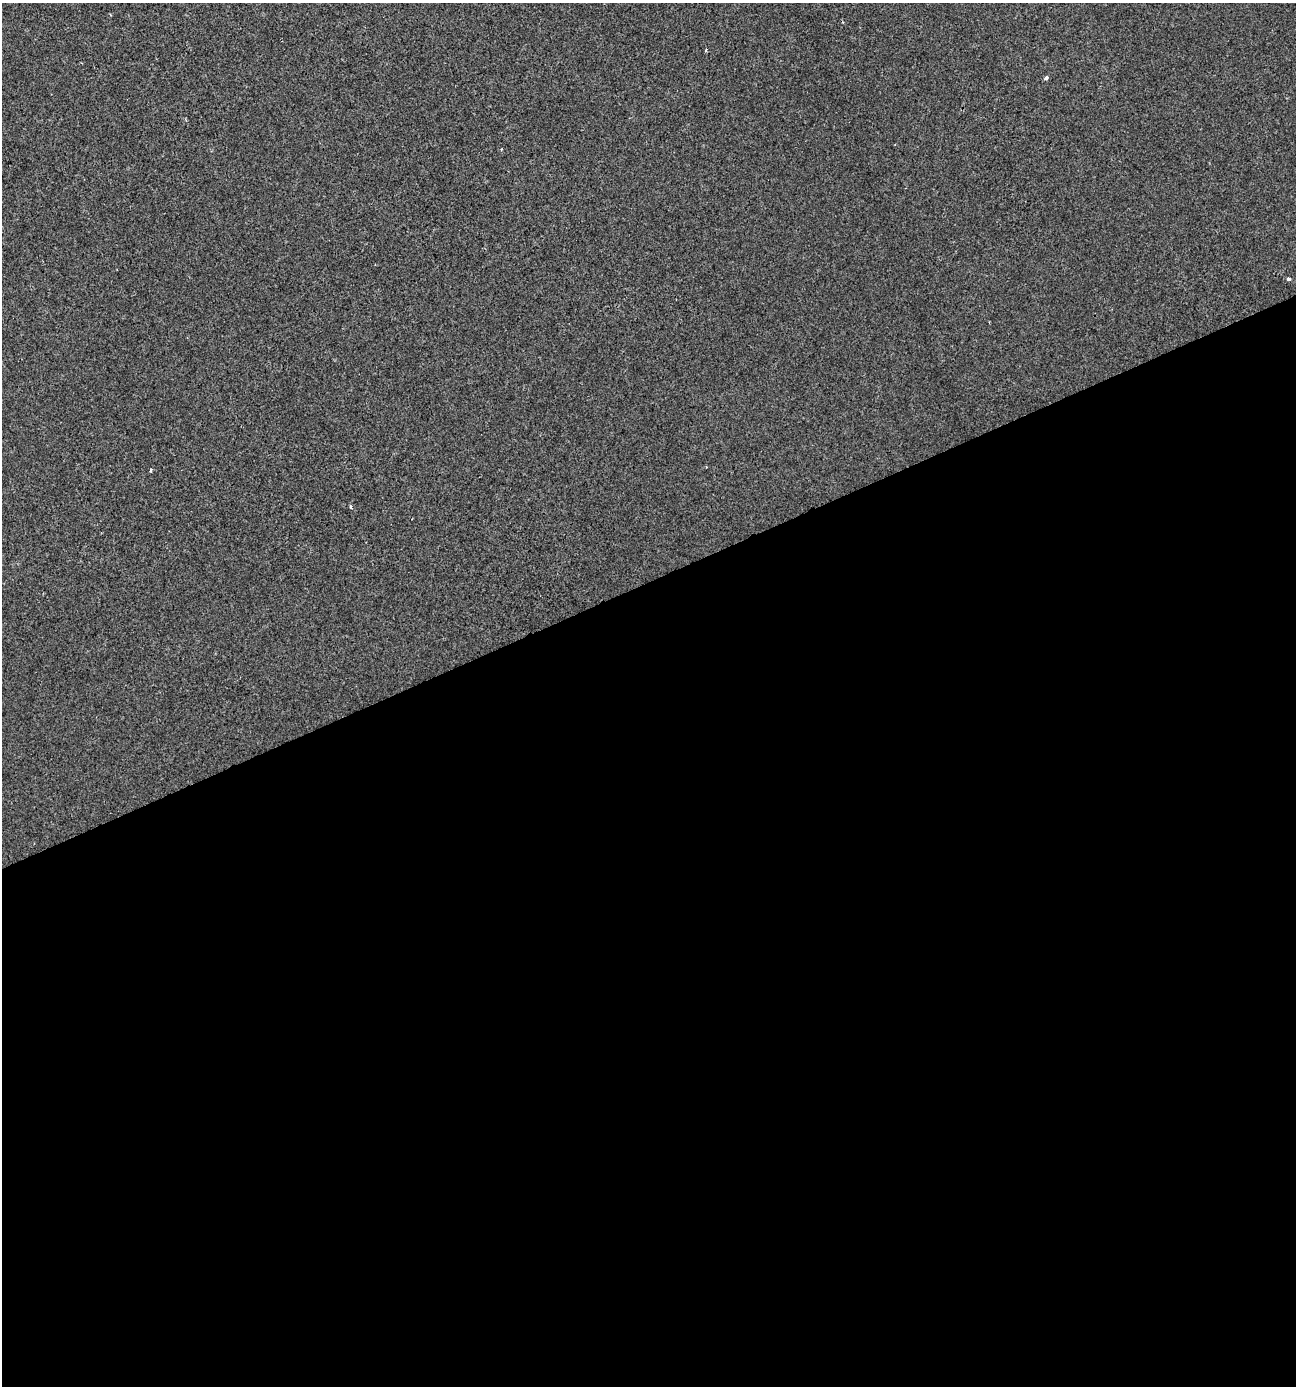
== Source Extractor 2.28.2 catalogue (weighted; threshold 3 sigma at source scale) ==
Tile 15 of 4 x 4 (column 3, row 4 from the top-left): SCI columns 2664-3957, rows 1-1384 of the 5383 x 5538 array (HDU 1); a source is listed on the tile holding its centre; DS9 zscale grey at full resolution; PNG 1298 x 1388 px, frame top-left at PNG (2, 3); no overlay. Shown black and unused: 58% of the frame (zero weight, under 2 of 3 exposures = <1% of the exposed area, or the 3 px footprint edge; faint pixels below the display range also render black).
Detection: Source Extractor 2.28.2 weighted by HDU 2 'WHT'; one run over the whole footprint, this tile lists its part. Background -1.12e-04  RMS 0.0051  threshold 0.0231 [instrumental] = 3 sigma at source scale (4.5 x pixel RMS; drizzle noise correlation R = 1.50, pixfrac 1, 0.0396/0.0396 arcsec/px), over >= 5 px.
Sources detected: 5; all 5 listed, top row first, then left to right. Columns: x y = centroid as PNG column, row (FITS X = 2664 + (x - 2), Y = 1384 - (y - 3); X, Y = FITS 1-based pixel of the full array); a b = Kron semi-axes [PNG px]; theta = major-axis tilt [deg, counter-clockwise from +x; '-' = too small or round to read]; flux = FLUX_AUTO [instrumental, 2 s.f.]
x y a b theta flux
706 50 3 3 - 0.83
1046 78 4 3 - 2
1288 279 4 3 - 1.5
150 470 3 3 - 1.9
351 507 4 3 - 0.99